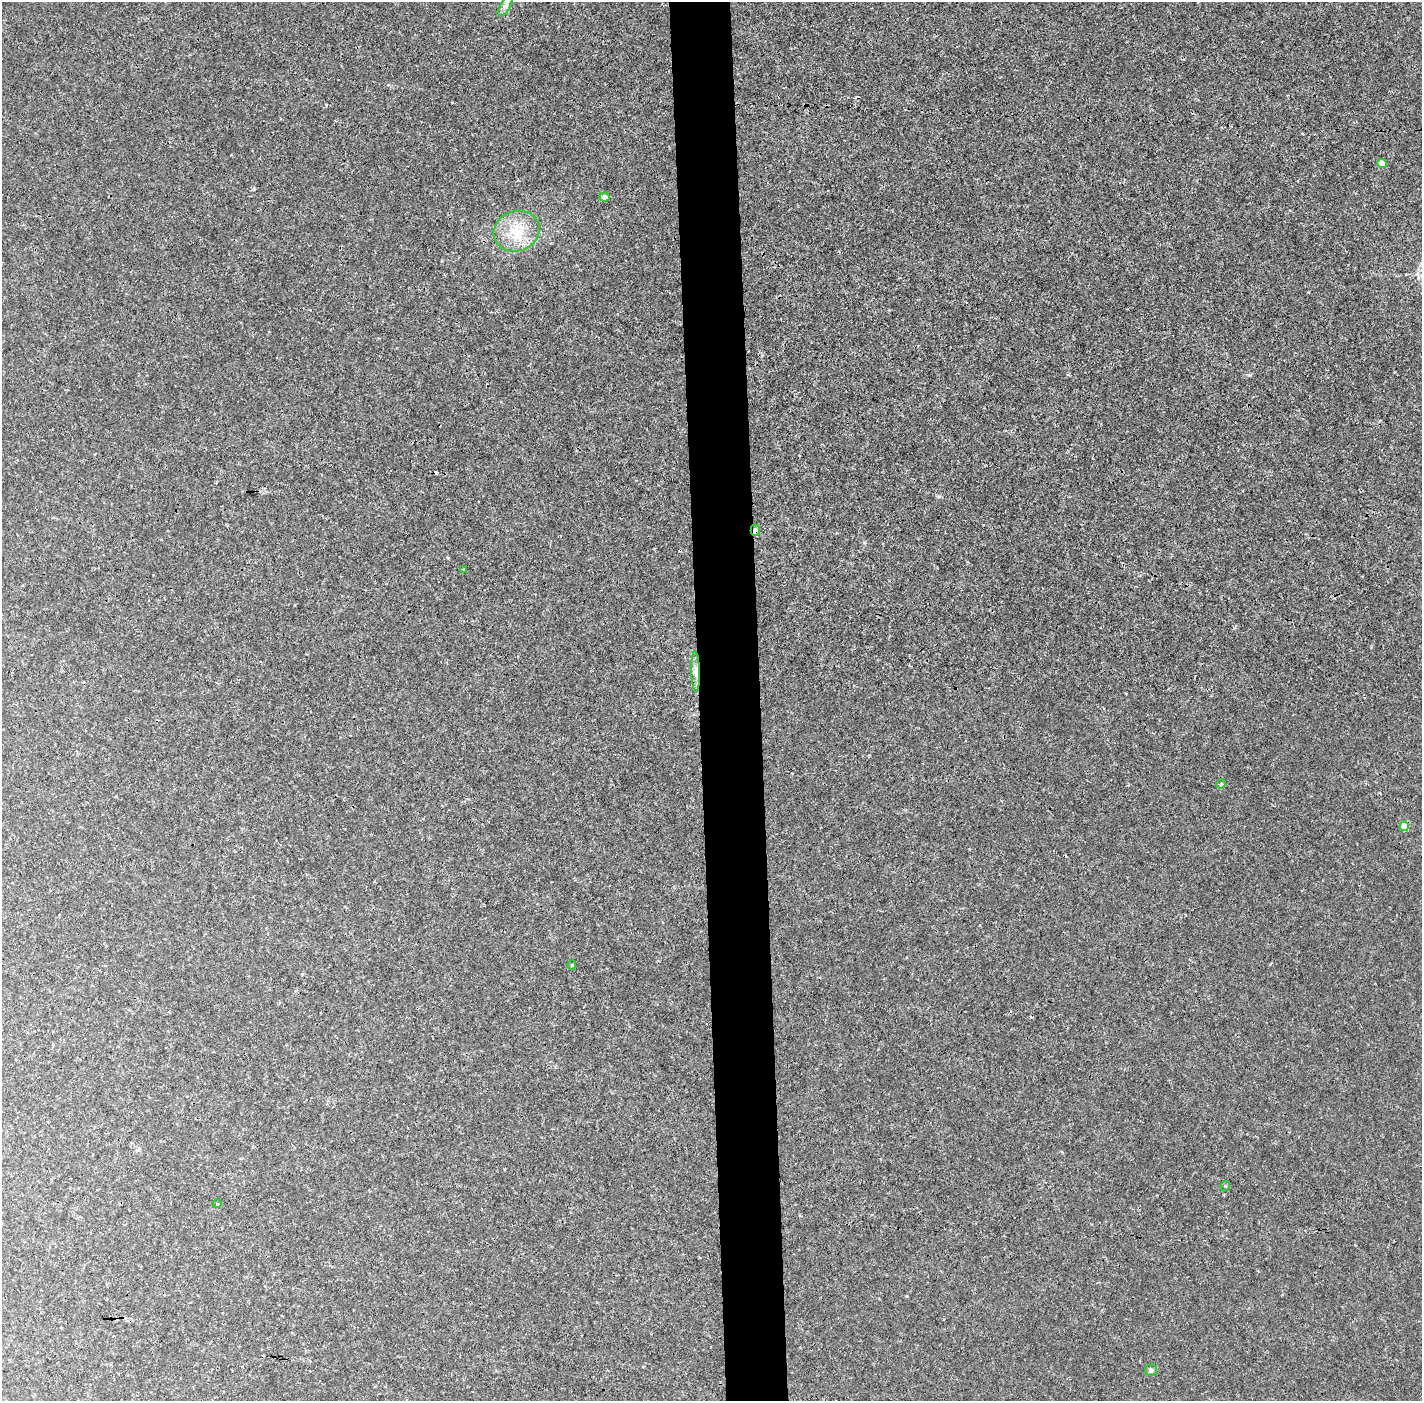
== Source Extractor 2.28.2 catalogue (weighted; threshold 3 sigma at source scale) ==
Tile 5 of 3 x 3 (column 2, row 2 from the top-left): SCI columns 1421-2840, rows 1424-2822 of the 4260 x 4242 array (HDU 1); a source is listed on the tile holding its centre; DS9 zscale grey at full resolution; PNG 1424 x 1403 px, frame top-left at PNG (2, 2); each listed source drawn as its Kron ellipse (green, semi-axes under 4 px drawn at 4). Shown black and unused: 4% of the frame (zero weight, under 3 of 4 exposures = <1% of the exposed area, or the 3 px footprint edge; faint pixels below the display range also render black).
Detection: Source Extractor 2.28.2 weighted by HDU 2 'WHT'; one run over the whole footprint, this tile lists its part. Background 0.00128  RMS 0.0023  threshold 0.0101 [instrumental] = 3 sigma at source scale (4.5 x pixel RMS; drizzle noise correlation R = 1.50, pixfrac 1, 0.05/0.05 arcsec/px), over >= 5 px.
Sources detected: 14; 1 cosmic-ray / hot-pixel residue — neither listed nor drawn; the other 13 listed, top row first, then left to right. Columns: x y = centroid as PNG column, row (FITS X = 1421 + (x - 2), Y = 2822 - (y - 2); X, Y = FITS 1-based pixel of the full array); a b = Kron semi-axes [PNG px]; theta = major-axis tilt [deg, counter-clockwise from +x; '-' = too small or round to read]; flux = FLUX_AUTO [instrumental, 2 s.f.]
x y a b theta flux
505 5 12 5 62 0.87
1382 163 5 4 - 2.3
604 197 5 4 - 1.3
517 231 23 20 19 7.1
755 530 5 4 - 0.89
464 570 4 3 - 0.24
696 672 20 4 -88 1.3
1221 784 5 4 - 0.31
1404 826 4 4 - 3.4
572 965 4 4 - 0.24
1225 1186 5 5 - 0.29
217 1204 4 4 - 0.23
1151 1370 6 6 - 0.41
Overlapping masked pixels (flux is a lower limit): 2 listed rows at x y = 755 530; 696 672